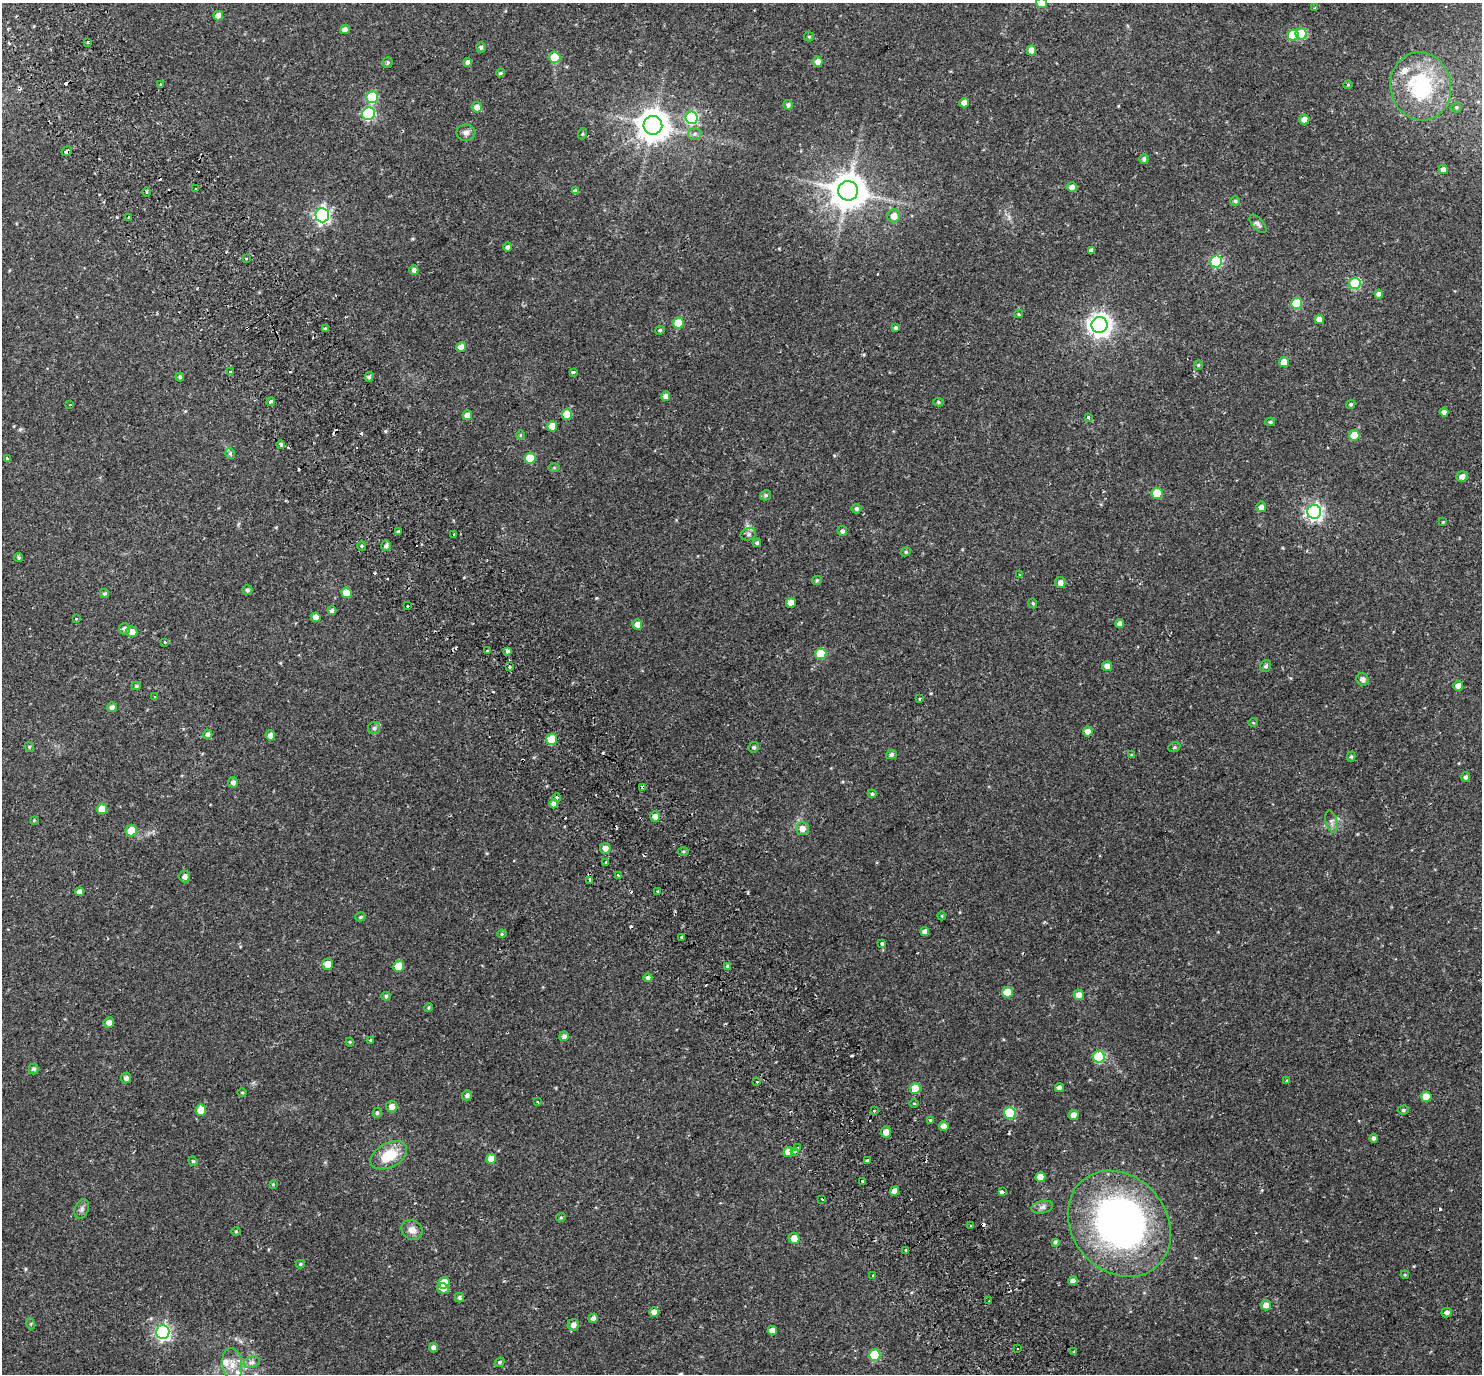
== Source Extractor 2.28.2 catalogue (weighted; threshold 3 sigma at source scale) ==
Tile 11 of 4 x 4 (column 3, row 3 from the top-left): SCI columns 3027-4506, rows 1591-2962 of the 6057 x 5985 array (HDU 1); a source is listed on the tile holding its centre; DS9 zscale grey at full resolution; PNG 1484 x 1376 px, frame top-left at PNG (2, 3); each listed source drawn as its Kron ellipse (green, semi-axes under 4 px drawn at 4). Shown black and unused: <1% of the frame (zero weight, under 2 of 3 exposures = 5% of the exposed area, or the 3 px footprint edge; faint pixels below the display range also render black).
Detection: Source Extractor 2.28.2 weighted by HDU 2 'WHT'; one run over the whole footprint, this tile lists its part. Background 0.106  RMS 0.0059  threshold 0.0263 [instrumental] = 3 sigma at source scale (4.5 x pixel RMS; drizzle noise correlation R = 1.50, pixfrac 1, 0.0396/0.0396 arcsec/px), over >= 5 px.
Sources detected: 279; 1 inside a brighter object's white glare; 28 cosmic-ray / hot-pixel residue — neither listed nor drawn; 3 inside a brighter listed object's ellipse — not listed separately; the other 247 listed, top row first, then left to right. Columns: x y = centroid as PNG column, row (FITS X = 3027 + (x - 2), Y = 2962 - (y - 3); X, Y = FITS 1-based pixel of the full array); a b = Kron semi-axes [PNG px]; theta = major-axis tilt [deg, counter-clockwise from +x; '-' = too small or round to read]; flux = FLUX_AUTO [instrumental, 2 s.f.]
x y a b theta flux
1042 3 5 5 - 10
1315 8 4 3 - 0.66
218 16 5 4 - 4.2
345 29 5 4 - 2
1301 34 6 5 - 27
1293 35 5 5 - 16
809 37 5 4 - 0.68
88 42 3 3 - 0.81
481 47 5 4 - 0.96
1031 50 5 5 - 4.5
555 57 5 5 - 24
388 62 5 5 - 0.92
468 62 4 4 - 2.1
818 62 5 5 - 3.1
500 73 4 3 - 0.67
161 84 3 2 - 0.64
1348 85 4 4 - 0.5
1421 86 34 30 -79 49
372 97 6 6 - 30
964 103 5 4 - 3.2
788 105 5 5 - 1.3
477 107 5 5 - 3.3
1456 107 5 5 - 0.77
369 114 6 6 - 56
691 118 6 6 - 57
1304 119 5 5 - 3.3
653 125 9 9 - 940
466 133 9 8 - 2.2
582 134 5 3 - 0.59
694 134 7 6 - 1.3
67 151 5 3 - 3
1144 159 5 4 - 1.4
1443 169 4 4 - 3
1072 187 5 5 - 3.1
195 189 2 2 - 0.47
575 191 4 4 - 1.6
848 191 10 10 - 1200
147 192 4 3 - 0.62
1235 201 5 4 - 0.98
322 215 7 6 - 140
894 216 6 6 - 4.6
129 217 3 2 - 0.61
1258 224 11 5 -48 1.7
508 247 4 4 - 1.8
1091 250 4 4 - 1.5
246 259 3 2 - 0.55
1216 261 6 6 - 45
414 270 5 4 - 2
1355 284 6 5 - 36
1379 294 4 4 - 2.5
1297 303 5 5 - 19
1019 314 4 4 - 0.5
1319 319 4 4 - 3.6
678 323 5 5 - 16
1100 325 8 8 - 390
895 328 4 4 - 1
325 329 4 3 - 9.1
660 330 5 4 - 1
461 347 5 5 - 3
1284 362 5 5 - 4.4
1198 365 5 4 - 0.58
230 372 3 3 - 1.3
573 372 4 3 - 1.5
180 377 4 4 - 0.97
369 377 5 4 - 1.3
666 396 5 4 - 2.6
271 402 4 3 - 3.7
938 402 5 4 - 0.72
1351 404 5 4 - 0.83
70 405 4 3 - 0.41
1444 412 4 4 - 3
467 415 5 5 - 3.4
567 415 5 5 - 12
1088 417 3 3 - 1.9
1270 422 5 4 - 0.77
552 426 5 5 - 7.3
520 435 5 3 - 0.46
1354 435 5 5 - 10
281 445 4 3 - 5
230 453 5 4 - 1.2
7 458 4 3 - 2.5
530 458 5 5 - 15
554 468 6 4 0 0.56
1462 477 6 5 - 2.7
1157 493 5 5 - 16
766 495 6 5 - 0.88
1261 507 5 5 - 2.4
856 509 5 5 - 1.2
1314 512 7 7 - 170
1443 522 4 4 - 0.42
842 531 5 5 - 1.7
398 532 4 3 - 1.2
454 534 3 3 - 0.78
748 534 8 6 22 1.3
757 543 4 4 - 1.1
362 546 5 4 - 0.69
386 546 5 5 - 1.4
906 552 5 4 - 0.71
19 558 4 4 - 0.99
1020 575 4 3 - 1
817 580 5 4 - 0.69
1060 582 5 5 - 2.7
247 590 5 5 - 1.1
346 593 5 5 - 5.4
104 594 4 4 - 0.91
791 603 5 5 - 6
1033 603 5 4 - 0.65
407 606 3 2 - 0.86
332 610 4 4 - 1.5
316 617 5 4 - 3.7
76 619 3 2 - 0.78
637 624 5 5 - 3.4
1120 624 4 4 - 2.4
125 629 5 5 - 1.7
132 632 5 5 - 4.1
164 642 3 3 - 1.2
487 651 3 2 - 0.55
508 651 4 3 - 1.6
821 654 5 5 - 19
1107 666 5 5 - 3.4
1266 666 6 5 - 1.3
509 667 3 3 - 1.2
1363 679 6 6 - 2.5
136 686 4 4 - 0.72
1458 686 5 5 - 3.6
154 697 3 3 - 0.44
919 699 3 2 - 0.59
112 707 5 4 - 1.9
1253 723 5 3 - 0.46
374 728 6 6 - 1.2
1088 731 5 5 - 3.4
208 734 5 4 - 1.8
270 735 5 5 - 3.1
552 739 5 5 - 13
29 747 5 4 - 0.62
754 747 5 5 - 0.83
1174 747 6 4 22 0.83
891 754 5 4 - 1.3
1132 755 4 3 - 0.87
1351 757 5 4 - 0.79
1466 777 5 4 - 1.4
233 782 5 5 - 2
643 787 4 3 - 5
872 794 4 4 - 0.81
557 798 4 3 - 0.9
554 804 4 4 - 2.8
102 809 5 5 - 7.9
655 816 5 5 - 3
34 820 4 4 - 0.59
1331 822 11 5 -75 1.8
802 828 6 6 - 4
131 831 5 5 - 14
605 848 5 5 - 3.2
683 851 5 3 - 0.75
606 863 3 3 - 1.4
618 875 3 3 - 1.1
185 877 6 5 - 2.1
590 880 3 3 - 2.2
657 891 3 2 - 0.55
79 892 4 4 - 2.3
942 916 4 3 - 0.45
360 917 5 4 - 0.73
925 932 4 4 - 3.1
502 934 5 4 - 0.74
682 937 4 3 - 3.5
882 944 4 3 - 0.82
328 964 5 5 - 4.5
399 966 5 5 - 13
727 966 4 3 - 12
648 978 4 4 - 1.9
1007 992 5 5 - 12
1079 995 5 5 - 3.7
386 996 5 4 - 0.73
429 1008 4 4 - 0.69
109 1022 5 5 - 2.9
564 1036 5 4 - 1.6
371 1040 3 3 - 1.4
350 1042 4 4 - 0.54
1099 1057 6 6 - 37
34 1069 5 5 - 1.4
126 1078 5 5 - 1.8
1287 1080 3 3 - 1
757 1082 3 3 - 0.78
915 1088 5 5 - 11
1059 1088 4 4 - 1.8
242 1092 5 3 - 0.48
467 1095 5 5 - 2
1426 1097 5 5 - 8.4
538 1102 3 3 - 0.51
914 1103 5 3 - 0.47
392 1106 6 5 - 2.7
201 1110 5 5 - 11
874 1110 4 3 - 3.3
1403 1110 5 4 - 0.98
377 1113 5 4 - 0.81
1010 1113 6 6 - 37
1074 1115 5 5 - 4.5
930 1120 3 3 - 0.9
944 1126 5 4 - 3.7
886 1132 5 5 - 3.4
1374 1138 4 4 - 1.5
797 1148 3 2 - 0.69
795 1151 4 3 - 1.2
788 1152 5 5 - 6.3
389 1155 20 12 27 15
491 1159 5 5 - 5.2
868 1160 3 3 - 0.82
193 1161 5 4 - 0.69
1040 1177 5 5 - 6.1
863 1182 4 3 - 2.9
273 1184 4 4 - 0.5
895 1191 5 4 - 3.7
1002 1192 3 3 - 23
822 1199 3 2 - 0.86
1042 1207 11 6 12 1.8
82 1209 10 6 69 1.7
561 1217 5 4 - 0.69
1119 1224 57 47 -50 210
971 1226 3 3 - 2.1
412 1230 11 9 -32 3.6
236 1231 4 4 - 0.58
794 1238 5 5 - 5.4
1055 1242 4 3 - 1
906 1250 3 3 - 2.5
300 1264 4 4 - 0.67
873 1275 3 3 - 1.8
1405 1275 4 3 - 0.45
1073 1281 4 4 - 3
444 1283 6 5 - 13
443 1288 6 5 - 3.2
460 1298 5 4 - 1.2
989 1301 2 2 - 0.51
1266 1305 5 5 - 3.2
654 1312 5 4 - 3.5
1447 1313 5 5 - 2
593 1318 5 5 - 1.7
31 1324 5 3 - 0.59
573 1325 6 5 - 2.9
772 1331 5 4 - 3.5
163 1332 7 6 - 130
433 1348 5 4 - 1.9
1018 1349 2 2 - 0.73
1074 1352 3 3 - 1.7
875 1355 5 5 - 26
252 1362 8 5 20 1.8
499 1362 5 4 - 0.8
232 1364 16 9 -82 5.4
Overlapping masked pixels (flux is a lower limit): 5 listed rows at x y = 67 151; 281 445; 552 739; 643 787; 895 1191
Isophote crosses this tile's border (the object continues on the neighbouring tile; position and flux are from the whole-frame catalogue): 1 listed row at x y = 1042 3